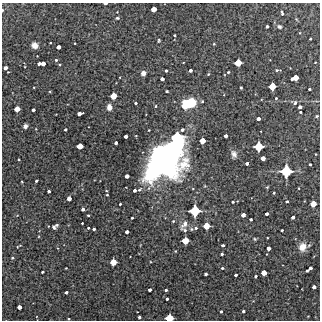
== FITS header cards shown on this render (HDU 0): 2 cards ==
NAXIS1  =                  318 /Length X axis
NAXIS2  =                  318 /Length Y axis

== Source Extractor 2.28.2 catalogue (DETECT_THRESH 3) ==
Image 318 x 318 px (HDU 0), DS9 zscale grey, 1 PNG px = 1 image px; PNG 322 x 322 px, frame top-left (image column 1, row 318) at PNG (2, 3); no overlay
Background 4280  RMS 260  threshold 791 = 3 sigma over >= 5 px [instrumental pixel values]
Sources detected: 131; all 131 listed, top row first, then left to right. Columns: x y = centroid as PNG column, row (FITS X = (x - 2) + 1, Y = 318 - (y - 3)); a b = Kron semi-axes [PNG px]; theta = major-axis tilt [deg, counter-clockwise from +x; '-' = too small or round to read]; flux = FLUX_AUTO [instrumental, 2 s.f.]
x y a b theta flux
105 3 4 2 - 3.8e+04
153 9 4 4 - 1.4e+05
2 10 3 2 - 2.3e+04
117 12 2 2 - 9.1e+03
282 13 8 4 -71 3.8e+04
117 18 4 3 - 2.3e+04
296 19 6 3 -71 1.8e+04
267 26 3 3 - 3.5e+04
279 26 7 5 -31 4.1e+04
174 35 3 2 - 1.9e+04
310 39 3 2 - 1.5e+04
159 40 5 3 - 1.6e+04
75 43 2 2 - 1.1e+04
214 44 4 3 - 1.3e+04
35 45 6 5 - 1.3e+05
58 47 4 3 - 7.3e+04
56 60 3 3 - 2.5e+04
238 63 5 5 - 2.2e+05
315 63 2 2 - 1.1e+04
39 64 4 3 - 4.8e+04
43 64 4 3 - 8.5e+04
59 64 3 2 - 1.7e+04
5 68 4 4 - 7.4e+04
190 70 4 3 - 4.7e+04
277 70 4 3 - 1.8e+04
166 71 3 3 - 2.8e+04
228 72 3 3 - 2.2e+04
143 73 5 4 - 6.7e+04
208 74 3 3 - 1.5e+04
295 78 7 4 17 1.8e+05
162 79 4 3 - 6.1e+04
272 86 5 5 - 2.3e+05
241 87 3 2 - 1.8e+04
309 89 3 3 - 2.9e+04
167 91 3 2 - 2.0e+04
113 96 5 5 - 1.9e+05
276 98 3 3 - 1.8e+04
202 101 4 3 - 2.0e+04
136 103 3 3 - 2.4e+04
188 103 13 7 22 7.7e+05
295 103 5 5 - 4.0e+04
156 106 4 2 - 1.3e+04
109 107 5 4 - 1.2e+05
300 107 4 3 - 6.1e+04
17 109 5 4 - 1.6e+05
33 110 3 3 - 4.2e+04
300 112 3 2 - 2.1e+04
79 113 5 3 - 7.6e+04
317 116 4 3 - 2.1e+04
258 119 4 3 - 5.8e+04
25 126 5 4 - 5.7e+04
65 130 3 3 - 2.7e+04
182 130 4 4 - 4.0e+04
126 136 4 3 - 6.0e+04
226 136 3 3 - 5.8e+04
176 137 8 6 6 4.2e+05
202 141 5 4 - 1.6e+05
116 143 3 3 - 4.2e+04
80 146 5 4 - 1.6e+05
258 146 6 6 - 3.6e+05
234 154 9 7 -74 7.7e+04
316 154 2 2 - 1.2e+04
165 158 40 23 49 7.5e+06
263 158 4 4 - 9.7e+04
247 163 3 3 - 4.5e+04
310 164 3 3 - 2.4e+04
286 171 9 9 - 5.8e+05
127 176 4 4 - 7.8e+04
36 181 3 3 - 3.2e+04
22 182 3 2 - 1.3e+04
267 187 4 3 - 1.5e+04
134 190 3 3 - 4.4e+04
139 190 6 4 43 3.3e+04
49 191 3 3 - 3.9e+04
274 193 3 2 - 1.9e+04
107 195 3 2 - 1.6e+04
69 199 4 4 - 8.6e+04
287 201 3 3 - 2.4e+04
233 202 3 2 - 2.3e+04
120 204 3 3 - 1.9e+04
313 204 5 5 - 1.7e+05
83 209 3 3 - 4.5e+04
195 211 8 7 - 5.1e+05
267 214 3 3 - 4.9e+04
88 215 3 2 - 1.8e+04
243 215 4 4 - 7.4e+04
293 217 4 3 - 5.2e+04
132 218 3 3 - 2.2e+04
251 219 3 3 - 2.9e+04
173 221 5 4 - 1.9e+04
82 223 3 2 - 1.4e+04
184 224 13 6 54 1.0e+05
206 226 5 5 - 2.1e+05
55 227 6 4 37 5.8e+04
88 228 3 3 - 2.1e+04
196 228 4 3 - 2.6e+04
94 229 3 3 - 3.2e+04
191 229 5 5 - 2.8e+04
185 230 7 5 -41 3.7e+04
282 230 3 3 - 1.9e+04
127 232 4 3 - 6.0e+04
255 239 4 4 - 1.9e+04
185 241 5 5 - 2.3e+05
223 245 3 3 - 3.3e+04
19 246 5 2 - 1.6e+04
302 247 10 8 77 1.7e+05
58 248 4 3 - 1.4e+04
268 248 4 4 - 7.5e+04
175 251 3 3 - 1.4e+04
222 254 3 3 - 2.8e+04
12 258 3 2 - 2.0e+04
113 262 5 5 - 2.1e+05
66 268 3 2 - 1.0e+04
222 268 3 3 - 2.4e+04
310 269 7 3 39 6.4e+04
42 272 3 2 - 2.7e+04
264 273 4 4 - 1.4e+05
206 274 3 3 - 4.0e+04
235 275 3 3 - 3.3e+04
255 276 3 3 - 2.6e+04
314 287 4 3 - 6.2e+04
150 290 3 3 - 4.7e+04
166 290 3 3 - 3.2e+04
66 292 3 3 - 3.5e+04
167 299 3 3 - 2.6e+04
19 307 4 4 - 8.0e+04
221 311 3 3 - 2.9e+04
243 311 3 3 - 3.3e+04
139 317 3 3 - 3.4e+04
169 318 6 5 - 2.8e+05
68 319 3 2 - 1.8e+04
At the frame edge (FLAGS 8, measured only in part): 4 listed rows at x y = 105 3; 2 10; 169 318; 68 319